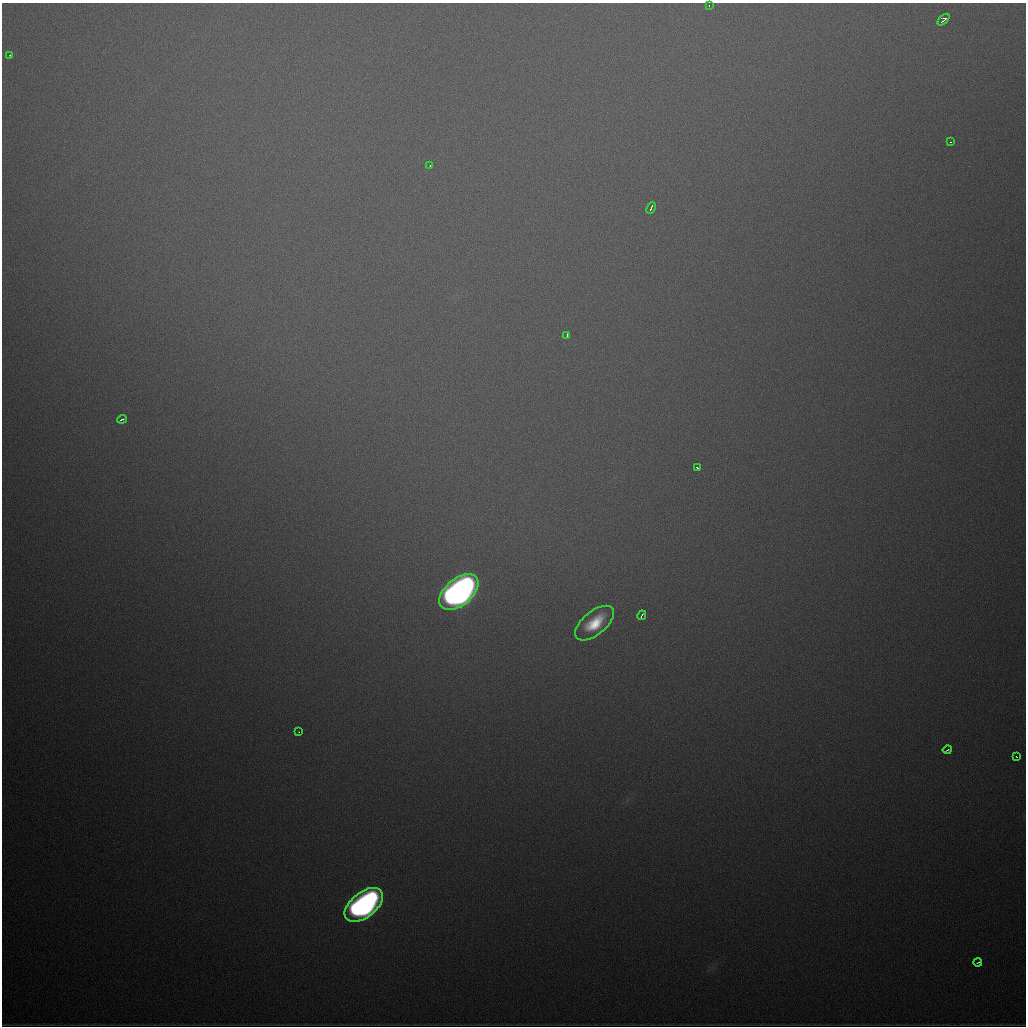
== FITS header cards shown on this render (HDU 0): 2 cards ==
NAXIS1  =                 1024
NAXIS2  =                 1024

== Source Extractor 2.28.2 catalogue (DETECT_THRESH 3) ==
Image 1024 x 1024 px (HDU 0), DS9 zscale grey, 1 PNG px = 1 image px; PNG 1028 x 1028 px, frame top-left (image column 1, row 1024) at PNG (2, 3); each listed source drawn as its Kron ellipse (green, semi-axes under 4 px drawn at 4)
Background 906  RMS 25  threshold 75.7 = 3 sigma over >= 5 px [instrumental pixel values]
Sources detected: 17; all 17 listed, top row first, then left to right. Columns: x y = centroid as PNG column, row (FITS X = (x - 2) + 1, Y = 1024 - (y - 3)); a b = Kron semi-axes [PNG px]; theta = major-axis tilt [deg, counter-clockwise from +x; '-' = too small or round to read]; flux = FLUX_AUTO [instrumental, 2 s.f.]
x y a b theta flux
709 6 3 2 - 1.7e+03
943 20 7 4 44 8.2e+03
10 55 3 2 - 1.7e+03
950 142 3 2 - 2.2e+03
430 165 3 2 - 1.8e+03
651 208 6 2 66 5.1e+03
567 335 3 2 - 9.9e+03
122 419 5 3 - 3.8e+03
698 468 4 3 - 4.0e+03
459 592 23 13 39 1.5e+06
642 615 5 2 - 3.2e+03
595 623 23 12 39 6.4e+04
299 732 2 2 - 5.9e+03
947 750 4 2 - 2.6e+03
1016 756 3 2 - 2.7e+03
364 905 22 12 38 8.5e+05
978 963 4 2 - 2.8e+03